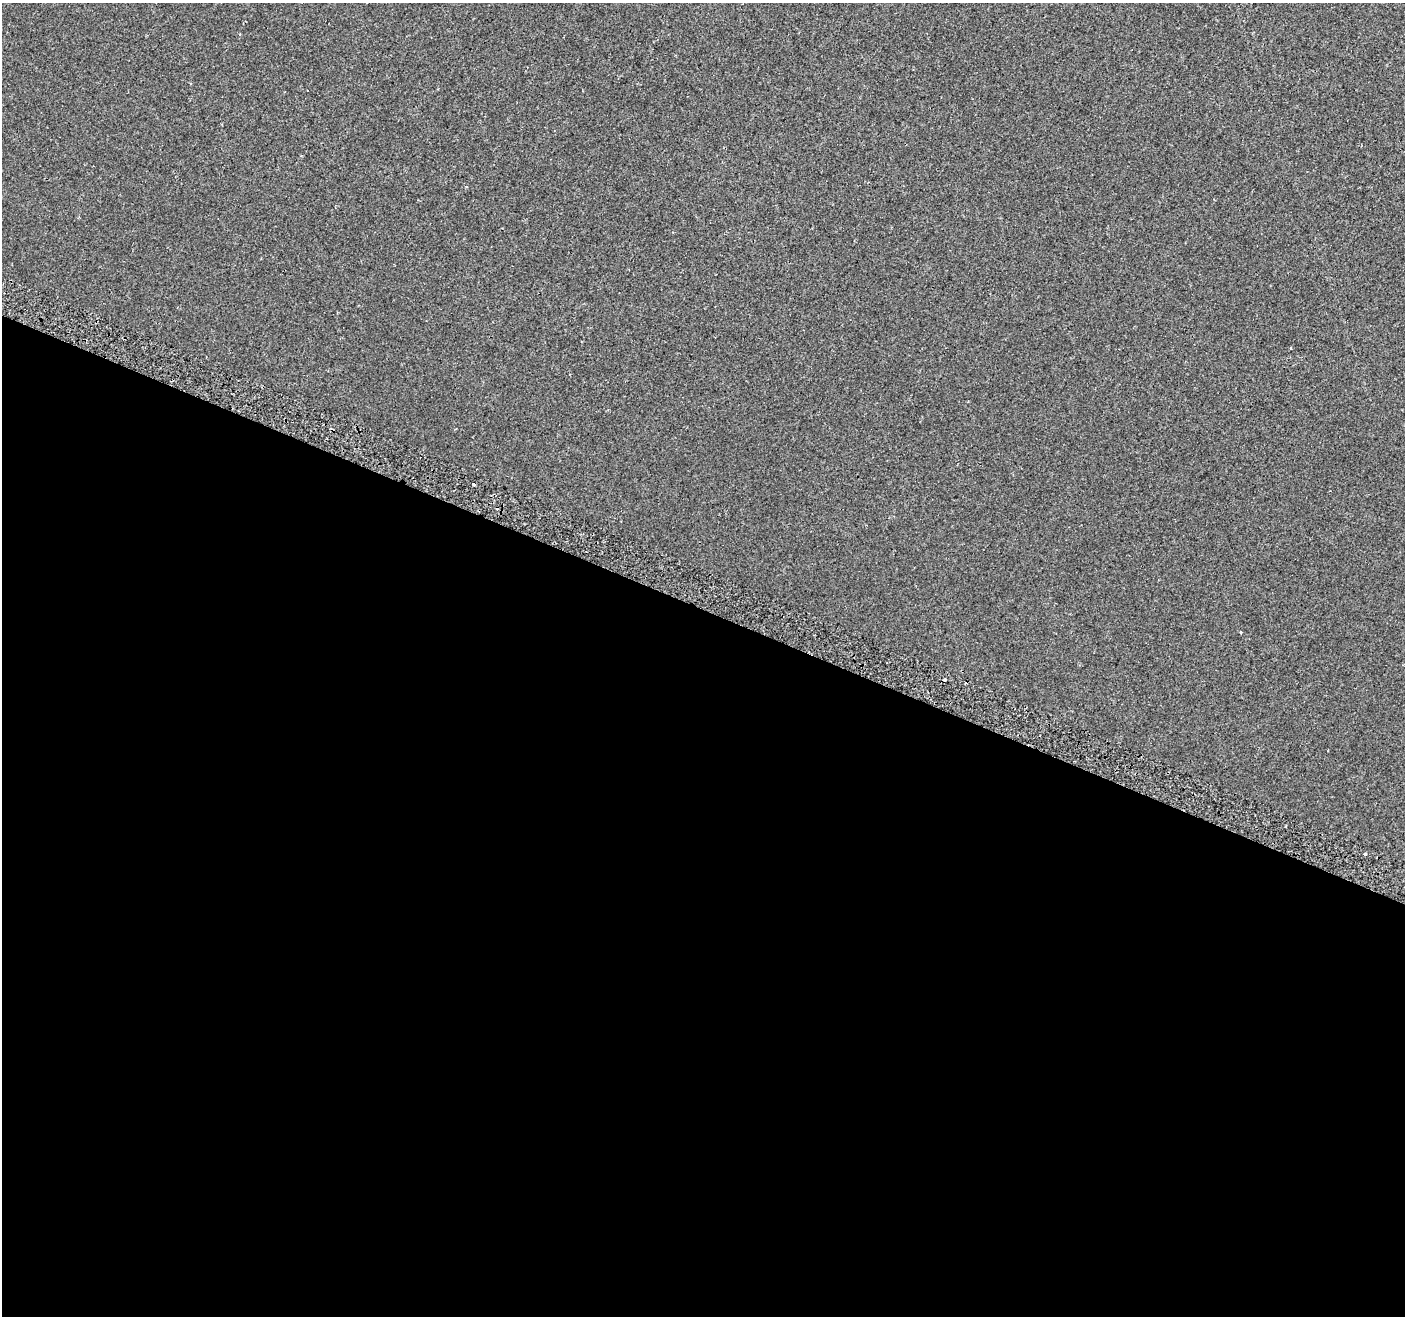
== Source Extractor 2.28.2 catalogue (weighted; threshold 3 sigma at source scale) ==
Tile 14 of 4 x 4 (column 2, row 4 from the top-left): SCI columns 1458-2860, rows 260-1573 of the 5715 x 5844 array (HDU 1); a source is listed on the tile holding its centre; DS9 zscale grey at full resolution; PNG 1407 x 1318 px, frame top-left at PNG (2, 3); no overlay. Shown black and unused: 54% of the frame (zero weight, under 2 of 3 exposures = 3% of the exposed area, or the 3 px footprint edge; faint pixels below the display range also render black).
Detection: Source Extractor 2.28.2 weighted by HDU 2 'WHT'; one run over the whole footprint, this tile lists its part. Background 8.02e-04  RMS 0.003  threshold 0.0136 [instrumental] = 3 sigma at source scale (4.5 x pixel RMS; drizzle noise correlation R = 1.50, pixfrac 1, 0.0396/0.0396 arcsec/px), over >= 5 px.
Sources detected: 5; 2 cosmic-ray / hot-pixel residue — not listed; the other 3 listed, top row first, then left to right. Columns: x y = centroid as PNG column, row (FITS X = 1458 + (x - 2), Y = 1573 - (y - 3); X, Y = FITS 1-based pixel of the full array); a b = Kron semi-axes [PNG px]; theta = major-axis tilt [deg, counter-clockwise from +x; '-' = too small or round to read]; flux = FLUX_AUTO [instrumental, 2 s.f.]
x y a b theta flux
1290 348 3 3 - 0.86
474 484 3 3 - 4.2
1365 854 3 3 - 2.2